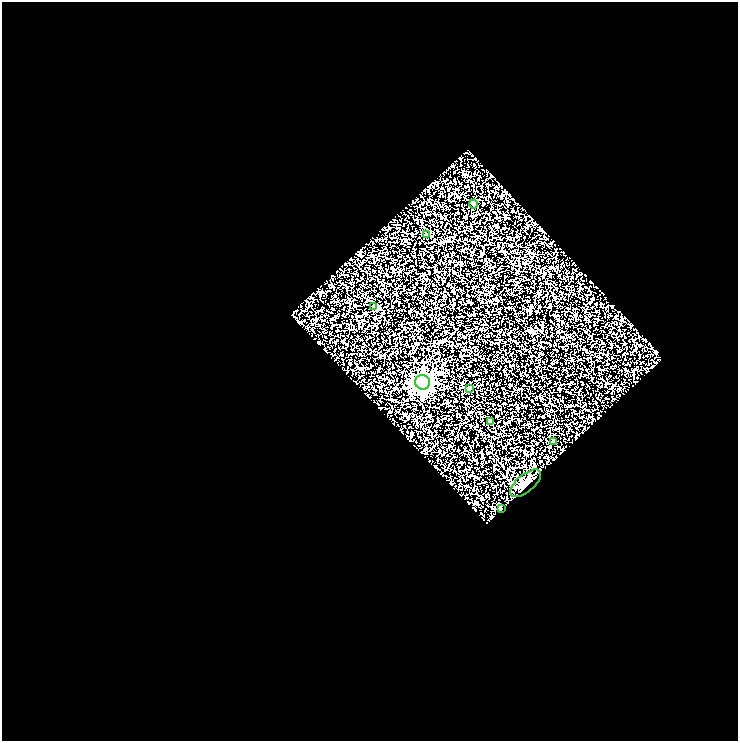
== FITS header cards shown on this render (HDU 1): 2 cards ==
NAXIS1  =                  736
NAXIS2  =                  739

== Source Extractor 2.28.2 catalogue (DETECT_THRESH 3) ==
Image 736 x 739 px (HDU 1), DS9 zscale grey, 1 PNG px = 1 image px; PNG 740 x 743 px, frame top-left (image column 1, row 739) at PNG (2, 2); each listed source drawn as its Kron ellipse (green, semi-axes under 4 px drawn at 4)
Background 0.238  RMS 0.19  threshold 0.561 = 3 sigma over >= 5 px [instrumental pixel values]
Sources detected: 9; all 9 listed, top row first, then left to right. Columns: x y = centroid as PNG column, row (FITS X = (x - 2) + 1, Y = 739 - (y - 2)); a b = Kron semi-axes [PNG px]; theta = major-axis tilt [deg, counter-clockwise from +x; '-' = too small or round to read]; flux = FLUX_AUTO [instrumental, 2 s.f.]
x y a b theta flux
473 204 4 4 - 32
426 235 4 4 - 73
374 306 4 4 - 33
423 382 7 7 - 6400
469 388 4 3 - 40
490 421 4 4 - 92
554 442 3 3 - 26
525 483 19 8 40 190
501 509 3 2 - 10